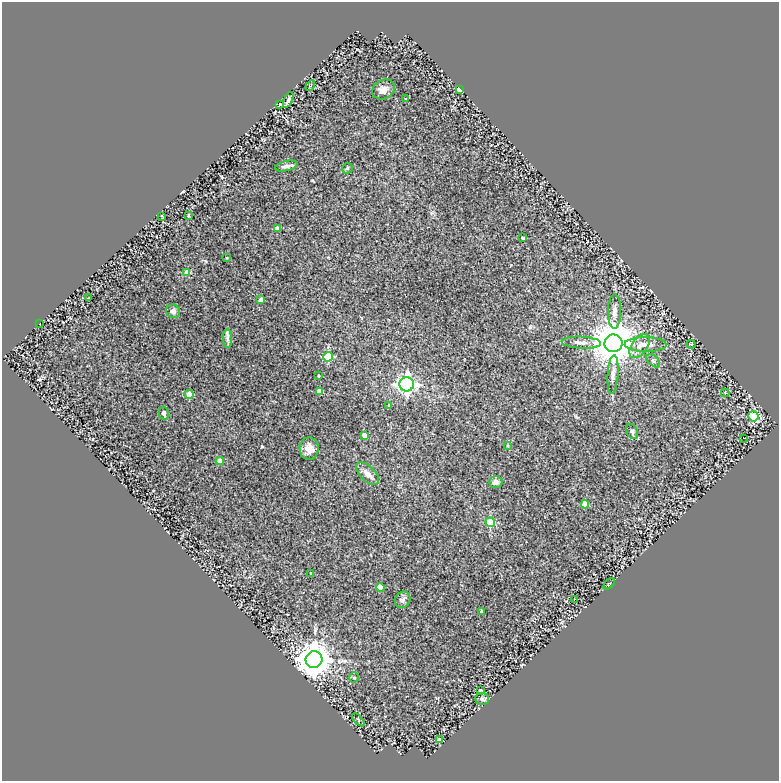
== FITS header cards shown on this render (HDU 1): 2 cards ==
NAXIS1  =                  777
NAXIS2  =                  779

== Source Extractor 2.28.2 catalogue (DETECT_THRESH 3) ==
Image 777 x 779 px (HDU 1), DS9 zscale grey, 1 PNG px = 1 image px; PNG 781 x 783 px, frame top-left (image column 1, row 779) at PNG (2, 2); each listed source drawn as its Kron ellipse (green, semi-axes under 4 px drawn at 4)
Background 0.259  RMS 0.031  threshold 0.0925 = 3 sigma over >= 5 px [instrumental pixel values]
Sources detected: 58; all 58 listed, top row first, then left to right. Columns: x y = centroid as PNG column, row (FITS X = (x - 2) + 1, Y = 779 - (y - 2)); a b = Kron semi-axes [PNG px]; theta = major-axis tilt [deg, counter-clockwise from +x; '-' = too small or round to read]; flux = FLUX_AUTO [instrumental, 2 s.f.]
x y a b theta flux
310 86 5 3 - 2.1
383 89 12 9 28 11
459 89 4 4 - 12
406 99 4 2 - 1.2
288 100 8 4 66 4.9
280 104 4 3 - 2.3
286 166 11 5 12 6.8
347 168 6 5 - 2.7
162 216 3 2 - 1.8
188 216 4 3 - 1.9
277 228 4 4 - 15
523 238 4 3 - 4.2
227 258 3 2 - 1.7
187 272 4 4 - 42
89 298 3 2 - 2
261 300 4 3 - 5.5
173 311 7 6 - 8.3
614 312 17 6 89 13
40 323 2 2 - 1.2
227 339 9 4 -90 5.9
581 343 19 6 -3 13
614 343 9 9 - 7300
691 344 4 4 - 1.9
646 345 21 7 -1 18
640 346 14 8 55 15
328 357 5 4 - 100
653 361 8 5 -43 3.8
613 374 19 5 86 11
319 375 4 4 - 2.5
407 384 7 7 - 690
319 391 4 4 - 22
725 393 4 4 - 1.8
189 394 4 4 - 46
389 405 4 4 - 1.9
164 413 7 5 -79 5.6
753 416 5 5 - 120
632 431 8 5 -64 4.4
364 435 4 4 - 13
743 438 3 2 - 1.8
508 445 4 3 - 1.9
309 448 11 9 -88 16
220 461 4 4 - 29
368 474 14 7 -45 13
496 482 7 6 - 8.9
585 504 4 4 - 32
490 522 5 4 - 87
311 573 3 3 - 1.6
609 584 7 3 45 2
380 588 4 4 - 45
574 599 3 2 - 1.9
403 600 9 7 57 6.5
482 612 4 3 - 8
314 660 8 8 - 4300
354 677 5 4 - 3
480 690 3 2 - 1.8
482 699 7 6 - 4.9
358 720 8 3 -46 2.4
439 740 4 4 - 15